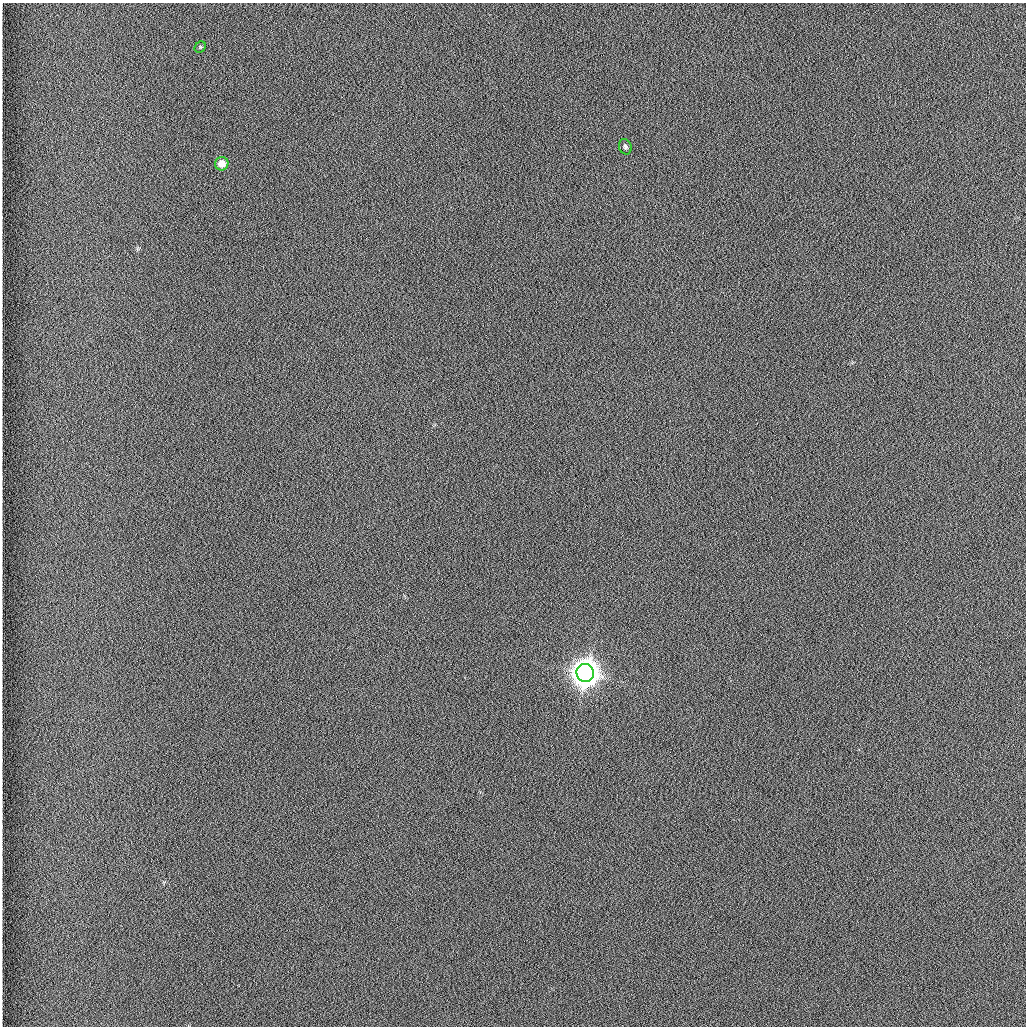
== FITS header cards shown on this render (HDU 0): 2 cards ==
NAXIS1  =                 1024 /fastest changing axis
NAXIS2  =                 1024 /next to fastest changing axis

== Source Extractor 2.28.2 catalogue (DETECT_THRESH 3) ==
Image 1024 x 1024 px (HDU 0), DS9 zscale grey, 1 PNG px = 1 image px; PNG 1028 x 1028 px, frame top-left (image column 1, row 1024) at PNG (2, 3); each listed source drawn as its Kron ellipse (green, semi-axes under 4 px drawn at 4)
Background 1260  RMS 5.9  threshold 17.7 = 3 sigma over >= 5 px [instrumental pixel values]
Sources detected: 4; all 4 listed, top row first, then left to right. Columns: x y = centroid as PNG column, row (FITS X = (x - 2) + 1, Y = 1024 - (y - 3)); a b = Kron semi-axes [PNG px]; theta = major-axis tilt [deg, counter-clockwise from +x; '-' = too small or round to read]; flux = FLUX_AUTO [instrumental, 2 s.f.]
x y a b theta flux
200 47 6 5 - 600
625 147 8 6 -66 1000
222 164 7 6 - 3700
585 673 9 8 - 910000